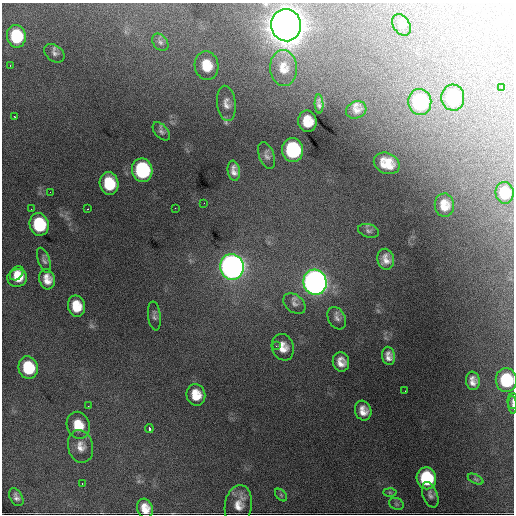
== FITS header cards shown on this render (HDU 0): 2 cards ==
NAXIS1  =                  512 / Axis length
NAXIS2  =                  512 / Axis length

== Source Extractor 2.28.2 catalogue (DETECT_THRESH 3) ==
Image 512 x 512 px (HDU 0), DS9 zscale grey, 1 PNG px = 1 image px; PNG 516 x 516 px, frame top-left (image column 1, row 512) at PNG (2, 3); each listed source drawn as its Kron ellipse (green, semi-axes under 4 px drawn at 4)
Background 3430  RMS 59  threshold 178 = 3 sigma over >= 5 px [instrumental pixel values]
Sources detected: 69; all 69 listed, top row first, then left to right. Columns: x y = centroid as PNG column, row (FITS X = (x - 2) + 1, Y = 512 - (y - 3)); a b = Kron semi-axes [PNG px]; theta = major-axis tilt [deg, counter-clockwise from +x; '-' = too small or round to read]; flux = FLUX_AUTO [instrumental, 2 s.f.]
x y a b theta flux
286 25 16 15 - 1.0e+07
401 25 12 8 -57 1.7e+04
16 36 11 9 -80 2.1e+05
160 42 9 7 -53 1.4e+04
54 53 11 8 -36 1.6e+04
10 65 3 2 - 3.7e+03
207 66 14 12 -77 8.7e+04
283 68 18 13 -85 5.6e+04
502 88 3 2 - 2.5e+03
453 98 13 11 -86 2.9e+05
420 102 13 11 -87 4.1e+05
226 103 18 9 -83 3.0e+04
319 104 9 4 -88 1.5e+04
356 110 10 8 24 2.8e+04
15 117 3 2 - 4.7e+03
307 121 11 9 -82 8.1e+04
161 131 11 6 -48 1.3e+04
293 150 12 10 -81 4.2e+05
267 155 14 7 -69 1.7e+04
387 163 13 10 -24 8.1e+04
142 170 12 10 -80 4.3e+05
234 171 10 6 -80 2.5e+04
109 184 12 9 -80 1.3e+05
50 192 2 2 - 1.9e+03
505 193 11 9 -84 8.3e+04
204 203 2 2 - 2.7e+03
444 205 12 9 -83 5.6e+04
175 208 2 2 - 2.3e+03
31 209 2 2 - 2.1e+03
87 209 2 2 - 2.4e+03
39 224 11 9 -78 2.2e+05
369 231 10 6 -16 1.3e+04
386 259 10 8 -81 3.5e+04
44 260 13 5 -69 1.3e+04
232 267 13 12 - 3.4e+06
17 273 8 6 50 2.7e+04
17 278 10 8 11 5.8e+04
47 279 10 7 -76 4.2e+04
315 282 13 11 -75 3.9e+06
294 304 12 8 -38 2.0e+04
76 306 10 8 -78 8.2e+04
154 316 14 6 -82 1.4e+04
337 318 12 8 -61 1.9e+04
276 346 3 3 - 3.8e+03
283 347 13 11 -71 4.9e+04
389 356 9 6 -80 2.7e+04
341 362 10 8 -74 3.8e+04
28 368 11 9 -73 1.8e+05
506 380 12 10 -83 2.3e+05
473 381 9 7 -82 2.9e+04
405 391 2 2 - 1.7e+03
196 395 11 9 -73 7.0e+04
513 401 8 5 -89 8.5e+03
513 405 9 4 -87 8.3e+03
88 406 3 2 - 4.1e+03
363 411 10 8 -72 4.0e+04
78 425 14 11 -72 8.9e+04
149 429 4 3 - 1.7e+04
81 446 16 12 -79 4.3e+04
426 478 11 10 - 2.6e+05
475 479 8 4 -26 8.1e+03
82 484 2 2 - 4.0e+03
390 492 6 4 -2 6.6e+03
281 495 7 4 -46 8.0e+03
430 495 13 7 -70 1.6e+04
16 497 10 6 -60 1.7e+04
396 504 7 5 -21 8.7e+03
238 505 20 13 81 6.1e+04
145 508 10 7 -72 5.0e+04
At the frame edge (FLAGS 8, measured only in part): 3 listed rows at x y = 506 380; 513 401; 513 405